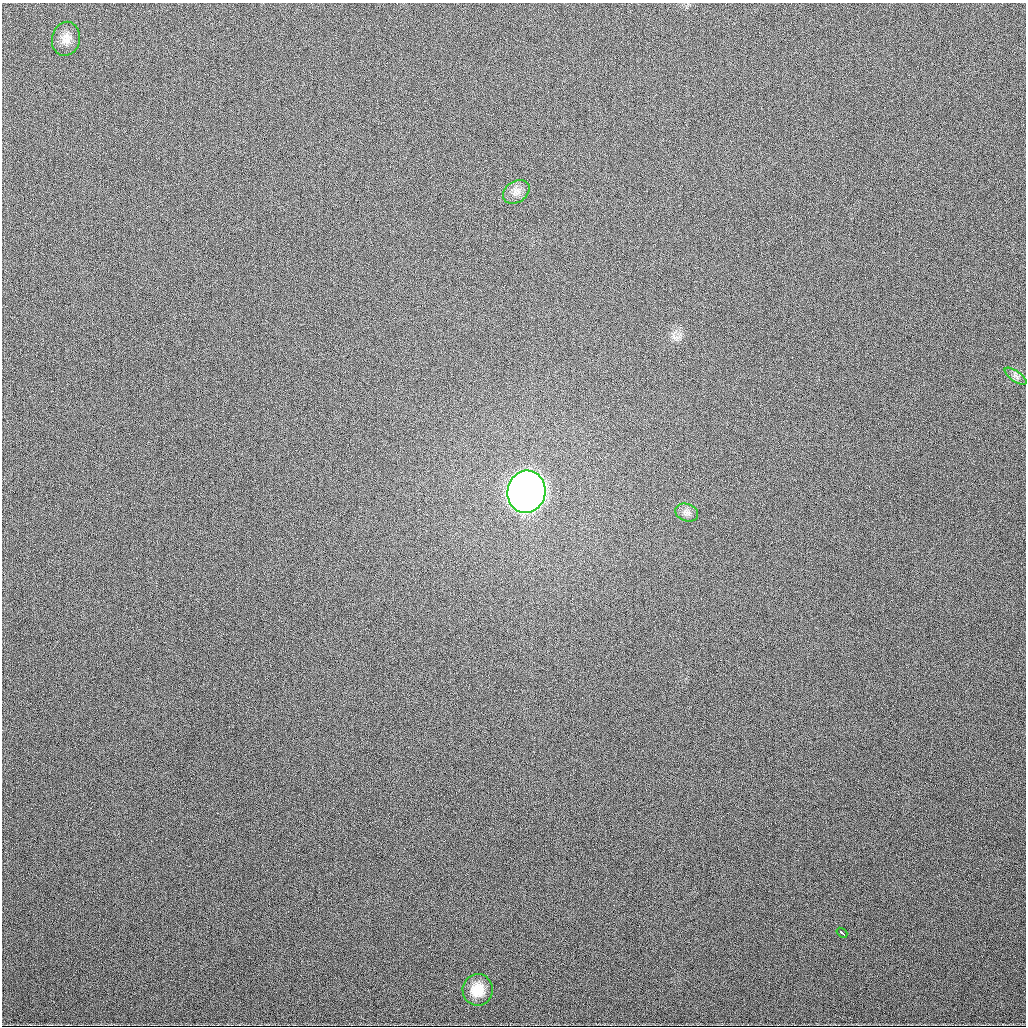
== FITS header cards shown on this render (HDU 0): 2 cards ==
NAXIS1  =                 1024
NAXIS2  =                 1024

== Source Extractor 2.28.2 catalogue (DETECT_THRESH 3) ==
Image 1024 x 1024 px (HDU 0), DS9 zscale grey, 1 PNG px = 1 image px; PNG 1028 x 1028 px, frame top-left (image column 1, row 1024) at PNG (2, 3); each listed source drawn as its Kron ellipse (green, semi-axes under 4 px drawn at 4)
Background 393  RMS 14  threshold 41.5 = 3 sigma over >= 5 px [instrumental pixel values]
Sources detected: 7; all 7 listed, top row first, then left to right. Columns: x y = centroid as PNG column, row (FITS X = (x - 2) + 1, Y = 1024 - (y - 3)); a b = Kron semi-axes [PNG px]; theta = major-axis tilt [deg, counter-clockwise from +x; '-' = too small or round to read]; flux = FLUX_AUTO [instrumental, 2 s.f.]
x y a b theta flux
66 39 17 14 77 1.0e+04
516 192 14 10 36 7.4e+03
1016 376 13 5 -34 3.6e+03
526 492 21 19 78 1.5e+06
687 513 12 8 -20 5.2e+03
842 933 6 3 -39 4.6e+03
478 990 16 15 - 1.8e+04